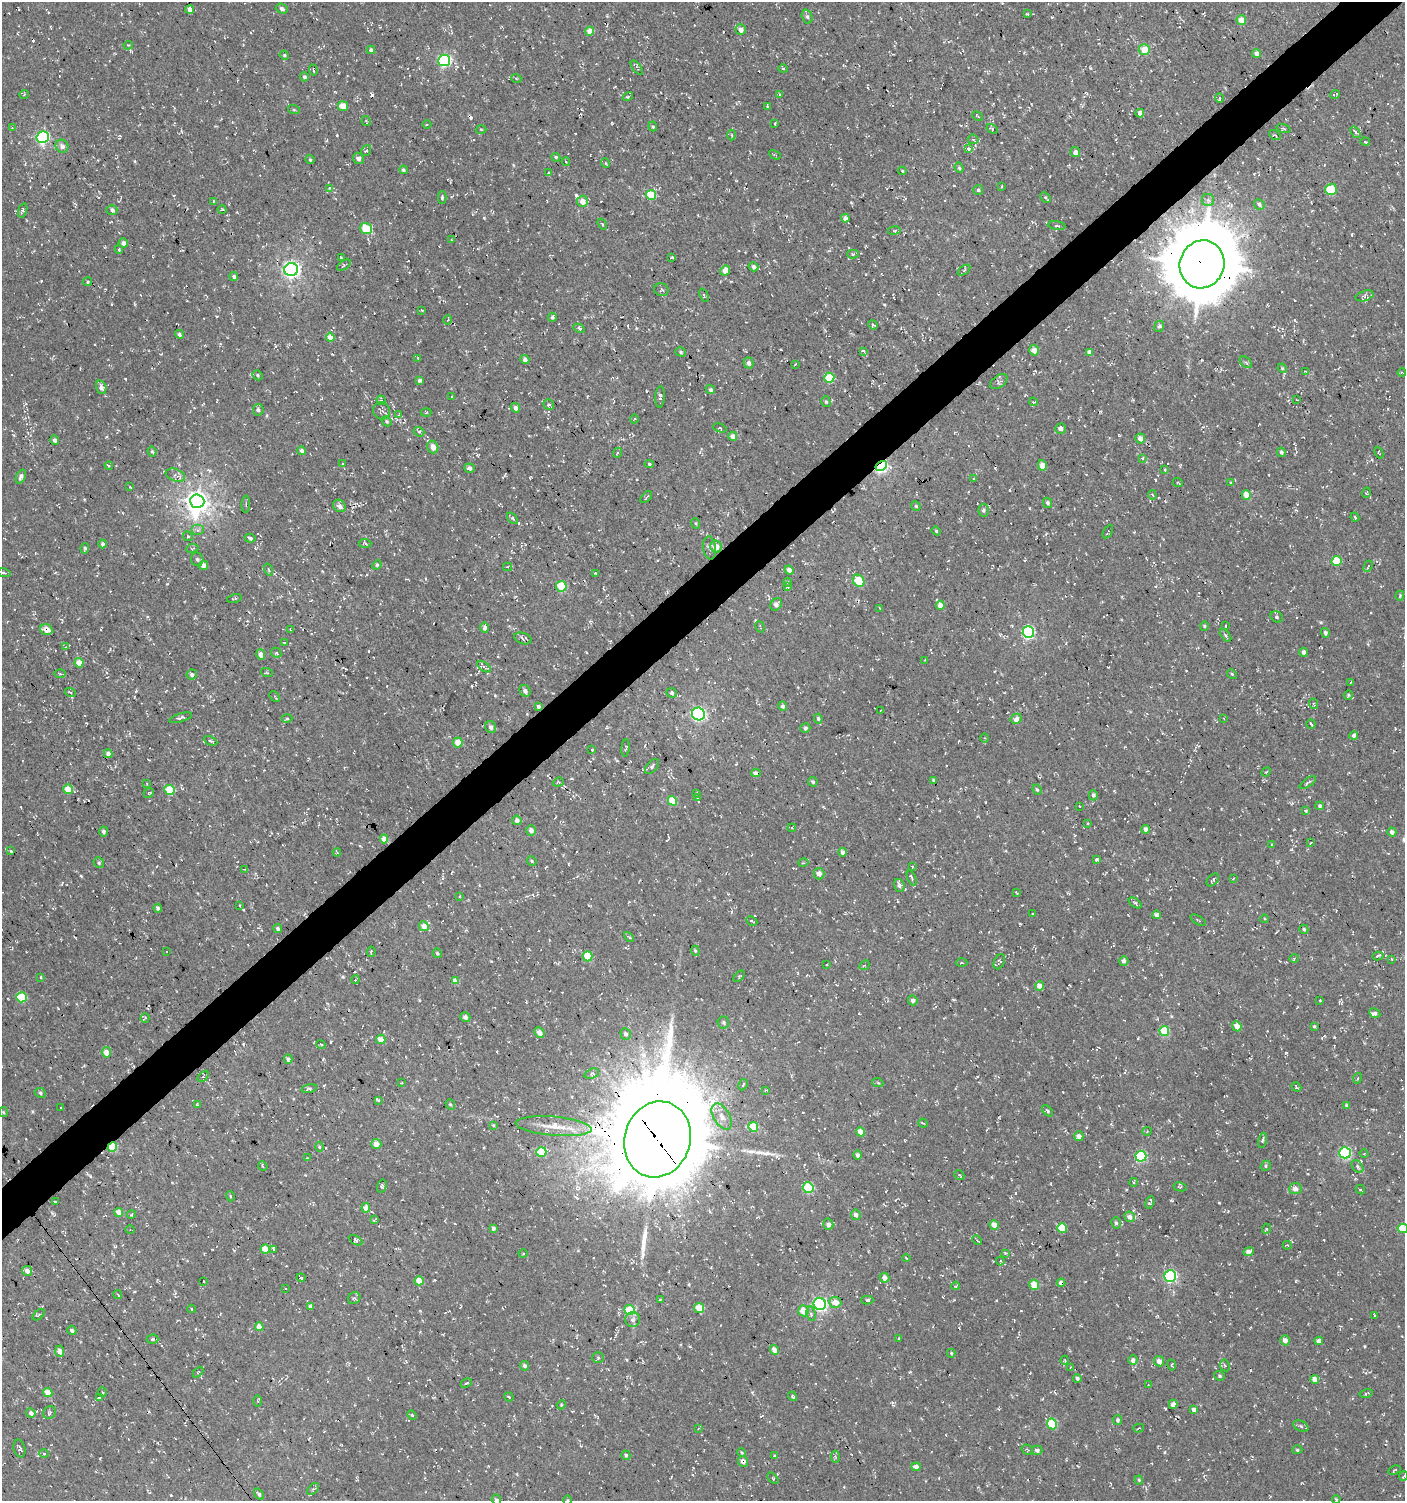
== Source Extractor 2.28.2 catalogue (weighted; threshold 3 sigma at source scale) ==
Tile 10 of 4 x 4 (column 2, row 3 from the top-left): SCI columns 1606-3008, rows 1500-2998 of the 5951 x 5996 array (HDU 1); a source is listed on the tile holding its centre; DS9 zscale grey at full resolution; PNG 1407 x 1503 px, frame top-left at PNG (2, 2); each listed source drawn as its Kron ellipse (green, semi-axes under 4 px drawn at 4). Shown black and unused: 4% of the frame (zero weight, under 3 of 4 exposures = <1% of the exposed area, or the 3 px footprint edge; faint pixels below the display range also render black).
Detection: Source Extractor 2.28.2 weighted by HDU 2 'WHT'; one run over the whole footprint, this tile lists its part. Background -5.00e-04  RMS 0.0054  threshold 0.0242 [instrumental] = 3 sigma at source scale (4.5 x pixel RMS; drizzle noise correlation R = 1.50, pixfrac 1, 0.0396/0.0396 arcsec/px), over >= 5 px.
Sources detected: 720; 1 inside a brighter object's white glare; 47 cosmic-ray / hot-pixel residue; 4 long thin detections or spike segments (spike, bleed or trail) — neither listed nor drawn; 3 inside a brighter listed object's ellipse — not listed separately; of the other 665, all 500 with FLUX_AUTO >= 0.48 (the completeness limit of this list) listed and drawn (165 fainter detections not listed), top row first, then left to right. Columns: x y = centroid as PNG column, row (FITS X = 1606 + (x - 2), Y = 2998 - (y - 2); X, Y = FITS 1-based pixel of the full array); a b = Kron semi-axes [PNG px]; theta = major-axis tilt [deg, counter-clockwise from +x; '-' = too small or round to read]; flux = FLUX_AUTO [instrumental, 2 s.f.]
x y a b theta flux
190 9 4 4 - 3.4
282 9 6 5 - 1.4
1027 14 4 3 - 0.51
807 16 7 5 -73 1.2
1241 20 5 5 - 5.9
741 30 5 5 - 3.3
590 31 4 4 - 6.5
128 45 5 4 - 0.61
371 50 4 4 - 1.5
1144 50 5 5 - 9.7
1257 53 4 4 - 2.7
284 55 5 4 - 0.52
444 60 6 5 - 79
637 68 8 4 -53 0.88
783 69 5 3 - 0.56
313 70 5 2 - 0.75
304 77 4 4 - 1.2
516 78 5 3 - 0.51
779 94 4 3 - 0.79
24 95 5 3 - 0.5
1335 95 5 3 - 0.75
628 96 5 4 - 0.91
1220 98 4 3 - 0.76
343 106 5 5 - 7.8
768 107 4 4 - 0.79
294 110 6 4 -19 0.63
1140 113 4 4 - 3.3
977 116 5 3 - 0.53
366 121 5 3 - 0.5
775 124 3 2 - 0.59
427 125 4 3 - 0.5
653 126 5 4 - 0.72
12 128 4 3 - 0.5
481 129 5 3 - 0.51
992 129 6 4 -30 0.91
1284 129 7 3 -19 0.57
1355 132 6 3 -54 0.94
731 135 5 3 - 0.52
1275 135 6 4 -35 0.73
43 137 6 6 - 76
973 139 5 5 - 0.91
1365 142 4 2 - 0.5
62 146 7 6 - 2.4
969 149 3 3 - 2.5
366 150 6 4 58 0.8
1075 152 5 4 - 2.5
775 155 6 2 -29 0.54
556 157 4 3 - 0.61
358 158 6 5 - 2.3
310 160 5 3 - 0.7
566 162 4 4 - 0.59
605 163 5 3 - 0.52
959 168 5 4 - 0.74
403 170 4 4 - 0.91
902 171 4 3 - 0.61
548 173 3 3 - 1.1
1001 187 4 3 - 0.51
330 188 4 4 - 0.63
1331 189 6 5 - 14
978 190 5 5 - 1
651 195 5 5 - 15
442 197 6 4 90 0.86
1045 197 6 4 -44 0.76
1208 200 6 6 - 1.6
214 201 4 3 - 0.63
582 201 5 5 - 4.9
1259 204 5 5 - 1.1
222 209 4 3 - 0.49
23 210 7 4 71 1.1
112 210 5 5 - 1.7
845 218 4 4 - 2.5
602 224 6 3 -53 0.54
1057 226 9 3 -9 0.75
366 228 6 5 - 15
894 230 6 3 9 0.56
451 240 3 2 - 0.66
123 243 5 4 - 2.7
119 249 4 3 - 0.59
853 254 6 4 -2 1.3
672 257 3 2 - 0.58
341 258 2 2 - 0.52
1202 264 24 22 72 4800
344 265 8 4 33 0.74
753 267 5 4 - 2.1
291 269 7 6 - 180
964 270 7 4 37 0.81
725 271 5 4 - 5.3
234 276 4 4 - 1.2
87 282 5 3 - 0.77
661 290 7 6 - 0.98
704 295 7 3 -68 0.58
1365 296 9 5 17 1.2
422 310 3 3 - 0.5
552 317 4 4 - 1
448 320 4 3 - 0.49
873 325 5 3 - 0.73
1159 326 6 4 66 1.3
579 328 6 4 -27 1
179 334 4 4 - 1.2
330 337 4 4 - 6.6
1034 350 5 5 - 3.1
864 351 4 4 - 0.73
681 352 5 4 - 0.87
1089 352 4 4 - 2.6
418 358 3 3 - 0.62
525 359 5 4 - 1.9
1246 362 7 4 -40 1.2
749 363 5 5 - 1.8
795 364 3 2 - 0.55
1282 368 5 4 - 0.56
1306 372 3 3 - 0.6
1402 373 4 2 - 0.48
258 375 5 4 - 0.82
829 378 5 5 - 22
420 380 3 3 - 1.2
999 382 10 6 36 1.6
101 387 7 5 -72 2.1
710 390 5 4 - 1.3
452 396 3 2 - 0.55
660 397 11 5 87 1.5
1296 399 3 2 - 0.56
381 400 5 4 - 0.62
826 402 5 4 - 0.85
1033 402 4 3 - 0.74
549 405 5 5 - 1.1
515 408 5 4 - 2.5
258 410 6 5 - 1.3
381 411 9 8 - 1.7
426 413 5 3 - 0.52
398 415 4 3 - 0.52
634 419 4 3 - 0.48
387 421 5 4 - 0.8
720 428 7 4 -18 0.62
1061 429 5 5 - 1.8
419 432 5 4 - 0.96
733 436 4 4 - 3.8
1140 438 5 5 - 3.6
55 440 5 4 - 1.5
433 447 6 5 - 3.3
302 451 4 4 - 2.1
152 452 5 3 - 0.75
1281 452 5 4 - 1.1
617 453 5 3 - 0.54
1379 453 6 2 -66 0.54
1142 458 3 3 - 6.9
343 463 2 2 - 0.54
649 464 4 4 - 0.75
109 465 4 4 - 0.84
1042 465 5 4 - 4.2
881 466 6 4 32 89
469 468 5 5 - 1.4
1165 470 4 3 - 0.59
175 475 10 6 -21 1.7
21 476 7 4 66 1.8
974 478 3 2 - 0.57
1178 483 5 3 - 0.5
1231 483 4 4 - 0.54
130 487 3 3 - 0.59
1366 493 5 3 - 0.5
1152 495 5 3 - 0.6
1246 495 5 4 - 6
646 497 7 4 44 0.85
197 501 7 7 - 390
1047 503 5 4 - 1.2
246 504 8 3 87 0.77
339 506 7 5 -42 2.2
916 506 5 4 - 0.76
983 510 6 5 - 1.4
1355 517 4 3 - 0.57
513 518 7 4 -49 0.88
695 523 5 3 - 0.54
197 530 6 5 - 1.3
936 531 4 4 - 0.6
1108 532 7 2 59 0.66
188 536 5 4 - 0.77
250 538 6 4 -13 1.1
365 543 6 4 -4 1.1
103 544 4 4 - 1.4
716 547 6 5 - 5
85 548 5 4 - 0.92
192 548 6 3 9 0.52
710 548 11 6 -82 1.8
197 559 7 6 - 1.2
1336 561 5 5 - 15
203 565 5 4 - 3.2
377 565 5 4 - 0.72
1368 566 6 2 63 0.5
507 567 4 4 - 0.82
268 570 6 3 -71 0.52
789 570 5 4 - 3.4
4 573 6 3 -13 0.9
595 573 3 3 - 0.54
859 581 6 5 - 16
788 582 4 3 - 0.69
561 586 5 5 - 17
788 587 4 3 - 0.67
1400 596 5 4 - 0.71
234 599 7 2 15 0.55
776 605 6 5 - 2.4
940 605 4 4 - 4.4
880 608 3 2 - 0.56
1277 617 6 5 - 0.99
1204 626 4 4 - 0.56
1225 626 3 2 - 1.3
485 627 5 4 - 2.1
760 627 6 2 -73 0.48
46 630 6 5 - 4.7
290 630 3 3 - 0.83
1028 632 6 6 - 71
1325 633 5 4 - 1.3
1225 635 7 4 -50 1.1
523 638 9 5 -18 1.5
284 643 3 3 - 0.62
66 647 4 3 - 0.49
1303 652 4 4 - 1.6
276 653 5 4 - 0.73
261 654 5 4 - 3.1
925 660 4 2 - 0.61
79 663 4 4 - 9
484 667 8 4 -34 1.3
267 673 6 4 -19 0.62
60 674 6 4 -1 0.68
192 674 5 5 - 1.6
1232 674 5 4 - 0.68
1350 682 3 2 - 0.55
525 691 6 5 - 1.6
70 692 5 3 - 0.62
672 693 5 4 - 1.4
1348 695 5 4 - 0.65
275 697 6 3 -47 0.55
1314 704 5 3 - 0.51
538 706 4 3 - 1.2
783 706 5 4 - 1.8
880 710 3 2 - 0.71
698 714 6 6 - 100
181 718 12 4 16 1.3
1224 718 4 2 - 0.48
287 719 5 3 - 0.57
818 719 5 4 - 0.96
1016 719 6 5 - 2.5
1311 724 5 2 - 0.59
491 727 6 5 - 1.6
805 728 5 4 - 0.96
1354 735 4 4 - 1.7
984 738 5 3 - 0.59
211 741 7 4 -26 0.87
458 742 5 4 - 6.4
626 748 8 3 84 0.63
592 750 3 3 - 0.67
108 754 4 4 - 3.1
652 766 9 5 47 1.6
1266 772 5 4 - 0.5
756 773 5 4 - 2.3
933 780 4 4 - 0.69
558 782 6 4 20 0.66
813 782 5 4 - 1.2
1308 783 9 4 35 1.1
147 784 4 2 - 0.49
68 789 5 5 - 7.5
169 790 5 5 - 18
1037 790 5 3 - 0.82
149 793 5 4 - 0.7
697 793 3 3 - 0.7
1093 795 5 4 - 1.3
698 798 4 2 - 0.49
672 801 5 4 - 12
1080 806 3 2 - 0.58
1320 806 4 4 - 1.1
1306 811 3 3 - 0.92
517 820 5 4 - 2.4
1088 823 3 2 - 0.52
792 828 4 3 - 0.48
1146 829 4 4 - 2.4
103 831 5 4 - 1.3
531 831 5 5 - 2.4
1392 832 4 4 - 2
384 839 4 4 - 5
1310 843 4 2 - 0.52
1272 844 3 3 - 0.65
11 851 4 3 - 0.66
337 852 4 3 - 0.6
843 852 4 4 - 2
1097 859 4 3 - 3.4
532 861 5 4 - 0.65
99 863 5 5 - 0.94
803 863 5 3 - 0.53
912 866 3 2 - 0.65
245 869 4 2 - 0.53
819 874 6 5 - 2.7
912 878 8 3 -68 0.9
1233 879 3 3 - 0.48
1213 880 7 5 46 1.1
899 885 6 5 - 1.6
1016 892 4 2 - 0.66
460 896 3 2 - 0.5
1135 903 7 3 -36 0.86
239 906 3 2 - 0.64
158 908 4 4 - 1.7
1033 914 3 2 - 0.52
1157 915 4 4 - 1.7
1265 919 4 3 - 0.53
1198 920 8 2 -32 0.51
752 921 6 3 -27 0.65
424 926 5 4 - 4.7
278 928 5 4 - 1.1
1304 929 5 4 - 0.81
629 937 6 3 -45 0.68
167 951 3 2 - 0.75
695 951 5 4 - 0.65
371 952 5 2 - 0.49
437 953 5 4 - 0.84
587 956 5 5 - 11
1378 956 5 3 - 2.5
1294 958 4 3 - 0.53
1391 959 4 3 - 0.53
1124 961 5 4 - 1.9
999 962 8 5 64 1.2
962 963 6 3 -1 0.57
827 964 3 2 - 0.6
864 965 5 3 - 0.59
739 976 7 4 45 0.77
41 977 3 2 - 0.88
355 980 4 2 - 1.1
455 980 4 4 - 4.5
1039 986 4 4 - 4.7
22 997 5 5 - 22
913 1000 5 4 - 1.3
1320 1000 3 2 - 0.49
1375 1013 6 4 -26 1.4
465 1017 5 4 - 1.8
145 1018 5 2 - 0.69
723 1022 6 6 - 1
1237 1026 5 4 - 4.3
1314 1026 3 3 - 0.8
1164 1031 5 5 - 19
539 1033 6 4 -47 3.2
626 1034 6 5 - 1.3
381 1039 5 4 - 5.9
321 1044 5 3 - 0.68
106 1052 5 4 - 5.9
288 1059 4 4 - 1.1
592 1074 7 5 20 1.3
203 1076 6 2 46 0.53
1358 1078 5 3 - 0.54
402 1083 3 2 - 0.5
878 1083 5 3 - 0.59
743 1085 6 4 61 0.82
1296 1087 5 3 - 0.68
309 1089 8 3 12 0.98
765 1090 3 3 - 0.5
40 1093 6 4 -27 0.92
378 1100 4 3 - 1.4
450 1104 5 4 - 0.78
197 1105 4 3 - 0.61
1346 1105 4 3 - 0.65
61 1108 3 2 - 0.52
1047 1111 7 4 -46 0.96
3 1112 5 4 - 0.65
722 1116 14 8 -59 4.5
923 1123 5 3 - 0.55
493 1125 4 4 - 0.5
554 1126 38 9 -5 9.1
753 1127 5 5 - 15
1147 1131 4 4 - 0.56
860 1132 4 4 - 5
1079 1136 5 4 - 2.3
657 1139 38 33 72 13000
1262 1140 8 4 78 0.88
376 1144 5 5 - 4.6
112 1147 5 4 - 20
319 1147 5 3 - 0.73
541 1152 5 4 - 13
1345 1153 6 5 - 62
1364 1154 4 3 - 0.48
857 1155 4 4 - 1.5
1141 1156 5 5 - 47
307 1158 4 3 - 0.52
263 1166 5 4 - 0.66
1266 1166 5 4 - 0.88
1357 1167 7 5 -50 1.4
959 1175 5 4 - 0.75
1134 1182 4 3 - 0.5
382 1186 6 4 74 1
1180 1187 7 3 -12 0.74
808 1188 5 5 - 24
1295 1188 6 5 - 2.6
1360 1190 5 2 - 0.81
230 1196 5 3 - 0.48
55 1201 4 3 - 0.83
1150 1202 6 3 73 1.4
366 1208 5 4 - 4.8
119 1212 4 4 - 4.9
131 1214 4 3 - 0.77
856 1215 5 4 - 1.7
1130 1217 5 5 - 2.7
374 1220 4 2 - 0.74
1116 1223 6 4 -75 1.1
828 1224 6 5 - 2.2
994 1225 5 4 - 3.9
1062 1228 5 5 - 12
1403 1228 5 4 - 18
494 1229 4 3 - 1.4
1266 1229 5 3 - 0.5
130 1230 5 3 - 0.51
355 1240 7 4 -29 0.97
977 1240 5 3 - 0.66
1287 1245 4 3 - 0.59
265 1249 5 4 - 6.5
274 1250 3 3 - 6.2
1248 1252 5 4 - 2.9
1005 1253 4 3 - 0.66
523 1254 4 3 - 0.48
906 1258 4 2 - 0.53
1000 1261 4 4 - 0.64
27 1271 5 5 - 2.8
1170 1276 6 5 - 70
301 1278 4 3 - 0.63
884 1278 5 4 - 3.4
204 1281 3 2 - 0.83
419 1281 4 4 - 7.4
1061 1283 4 4 - 2.6
1034 1285 5 5 - 8.8
956 1286 4 3 - 0.61
285 1289 3 2 - 0.49
117 1294 5 3 - 0.52
354 1298 6 5 - 0.97
660 1300 4 2 - 0.49
867 1300 6 4 -1 0.89
835 1302 6 5 - 4.9
820 1304 6 6 - 88
310 1306 4 4 - 1.4
699 1308 5 5 - 7.3
192 1309 4 3 - 0.48
629 1310 5 5 - 16
804 1311 5 5 - 7
811 1314 7 4 -81 1.1
39 1315 7 3 41 0.74
1375 1315 3 2 - 0.48
633 1320 7 7 - 1.9
259 1327 4 4 - 4.4
72 1330 5 4 - 0.97
152 1339 6 4 2 0.89
899 1339 4 2 - 0.73
1285 1340 5 5 - 2.4
1319 1341 4 4 - 2.5
774 1350 5 4 - 3.3
60 1351 5 4 - 2.5
951 1353 4 3 - 0.67
598 1358 5 5 - 0.88
1065 1360 4 3 - 0.51
1133 1360 5 4 - 2.2
1159 1361 5 5 - 2.6
1172 1365 6 3 -79 0.56
1225 1365 6 5 - 1
525 1366 5 4 - 1.5
1070 1368 3 3 - 0.51
198 1372 6 3 45 0.64
1219 1376 5 5 - 0.83
1077 1378 4 4 - 1.2
1315 1379 4 4 - 4.2
466 1383 6 3 26 0.65
1148 1385 3 3 - 0.51
102 1392 5 3 - 0.59
48 1393 5 4 - 5.5
1366 1393 7 3 14 0.58
793 1396 5 3 - 1
509 1397 5 2 - 0.53
99 1398 3 3 - 0.73
258 1401 6 4 -89 0.65
1173 1404 4 4 - 3
561 1405 4 3 - 0.51
1194 1410 3 3 - 110
31 1413 5 4 - 1.6
49 1413 7 6 - 1.2
412 1415 5 4 - 0.58
1118 1420 5 4 - 1.2
1052 1424 5 5 - 19
1301 1426 8 5 -25 1.1
698 1428 4 3 - 0.55
1139 1428 5 3 - 0.57
20 1449 9 5 -76 1.2
1027 1450 6 4 -36 0.67
1037 1450 5 4 - 1.5
1297 1450 5 3 - 0.71
44 1453 5 3 - 0.54
741 1453 4 3 - 0.57
626 1455 5 4 - 1
775 1456 4 3 - 1.2
835 1457 6 4 -86 0.81
743 1461 5 5 - 2.5
916 1467 4 4 - 3.1
1395 1470 6 3 27 0.53
1404 1476 5 3 - 0.5
773 1478 7 2 -45 0.56
1139 1480 4 3 - 0.63
313 1489 7 4 44 1
259 1494 6 4 -55 1.1
1336 1499 4 3 - 0.5
496 1500 5 4 - 1.2
568 1500 5 3 - 0.51
Overlapping masked pixels (flux is a lower limit): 12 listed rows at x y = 1202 264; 881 466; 1246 495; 716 547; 46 630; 181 718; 756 773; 657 1139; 112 1147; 1061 1283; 1052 1424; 743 1461
Isophote crosses this tile's border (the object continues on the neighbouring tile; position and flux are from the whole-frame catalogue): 3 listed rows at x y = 1403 1228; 496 1500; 568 1500
Unlisted compact peaks at least as high as the median listed source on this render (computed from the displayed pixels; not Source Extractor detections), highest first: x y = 576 195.